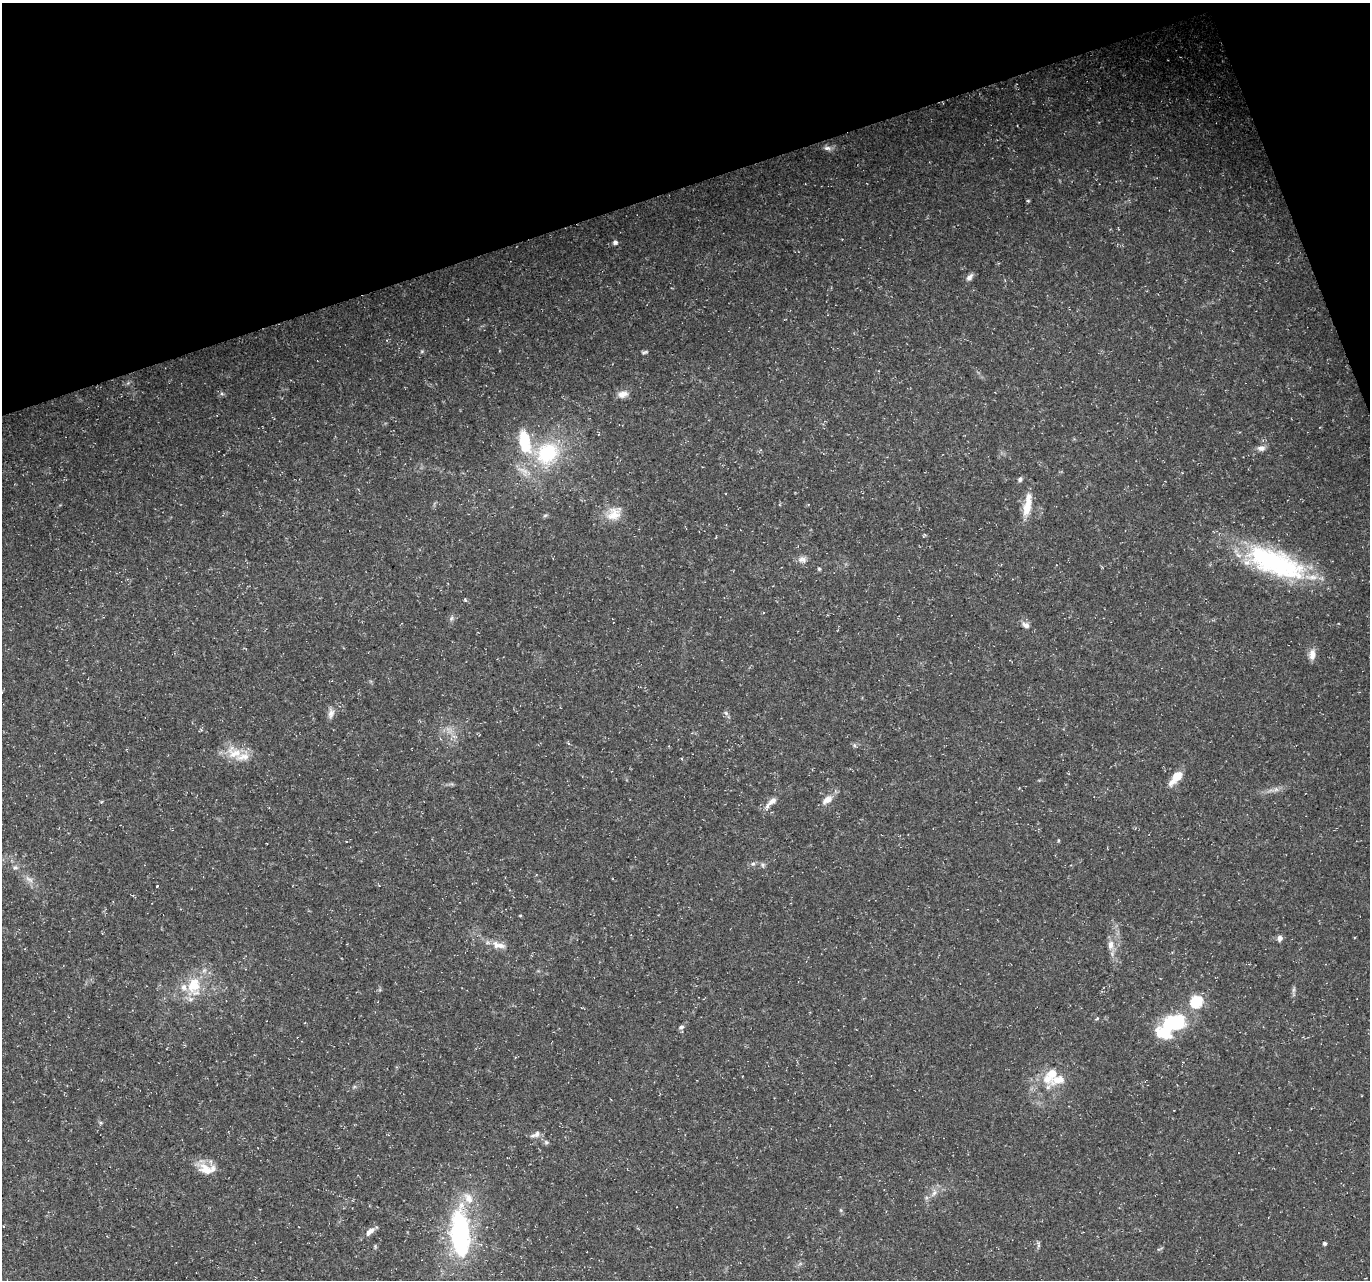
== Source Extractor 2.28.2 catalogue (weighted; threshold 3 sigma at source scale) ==
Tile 3 of 4 x 4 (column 3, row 1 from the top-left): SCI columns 2737-4104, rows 3959-5236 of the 5471 x 5308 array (HDU 1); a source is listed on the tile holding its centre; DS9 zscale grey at full resolution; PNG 1372 x 1282 px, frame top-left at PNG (2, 3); no overlay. Shown black and unused: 16% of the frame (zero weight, under 3 of 5 exposures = <1% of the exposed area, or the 3 px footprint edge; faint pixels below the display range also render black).
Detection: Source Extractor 2.28.2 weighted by HDU 2 'WHT'; one run over the whole footprint, this tile lists its part. Background 0.0211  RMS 0.0032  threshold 0.0145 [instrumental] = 3 sigma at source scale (4.5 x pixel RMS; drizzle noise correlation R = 1.50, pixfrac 1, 0.0396/0.0396 arcsec/px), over >= 5 px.
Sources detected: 68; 1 too faint to see at this stretch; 3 inside a brighter object's white glare — not listed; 8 inside a brighter listed object's ellipse — not listed separately; the other 56 listed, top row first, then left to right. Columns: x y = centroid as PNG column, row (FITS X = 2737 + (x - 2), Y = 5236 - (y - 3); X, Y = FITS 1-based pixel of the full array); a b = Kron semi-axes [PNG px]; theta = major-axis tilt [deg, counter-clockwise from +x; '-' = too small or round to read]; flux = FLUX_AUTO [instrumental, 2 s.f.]
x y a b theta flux
827 148 12 6 -5 1.3
1028 201 5 4 - 0.35
615 242 6 5 - 0.82
969 277 10 6 51 1.4
422 351 5 4 - 0.39
645 352 10 4 16 0.56
222 394 6 4 -19 0.5
623 394 13 8 10 2.2
524 441 25 12 -81 15
1261 448 11 7 0 1.6
547 453 27 22 40 23
1020 479 7 5 64 0.76
1027 507 25 10 76 5.5
614 514 23 15 40 5.5
545 515 6 4 3 0.5
802 559 12 9 -11 1.7
1275 563 77 29 -22 50
819 569 5 4 - 0.39
465 600 5 3 - 0.4
451 618 7 5 60 0.71
1026 625 11 7 -33 1.6
1312 654 14 7 89 2.4
331 713 14 8 82 1.7
726 713 6 5 - 0.63
854 745 6 4 -71 0.47
234 753 26 18 -26 6.8
1177 776 13 9 49 4.6
1276 789 7 4 19 0.95
827 799 14 8 34 2.8
772 801 14 8 39 2.2
101 802 5 3 - 0.33
753 864 7 5 19 0.75
763 865 7 4 -89 0.58
15 867 7 5 -15 0.72
29 879 13 5 -32 1.5
157 886 3 3 - 0.39
520 915 4 3 - 0.27
1280 938 8 6 88 1.2
498 945 21 9 -15 3.1
1111 945 13 8 85 2.4
194 986 26 19 88 10
1196 1002 6 6 - 36
1097 1018 5 4 - 0.38
1176 1025 25 19 17 19
681 1027 8 4 15 0.75
1058 1080 29 14 10 6.7
100 1123 5 4 - 0.47
537 1134 11 7 35 1.6
546 1142 6 5 - 0.58
207 1170 23 13 -32 5.4
934 1193 9 6 63 1.3
841 1210 6 4 72 0.38
370 1231 15 7 45 2
460 1233 54 24 -89 46
1325 1243 4 4 - 0.75
1038 1245 9 3 -78 0.59